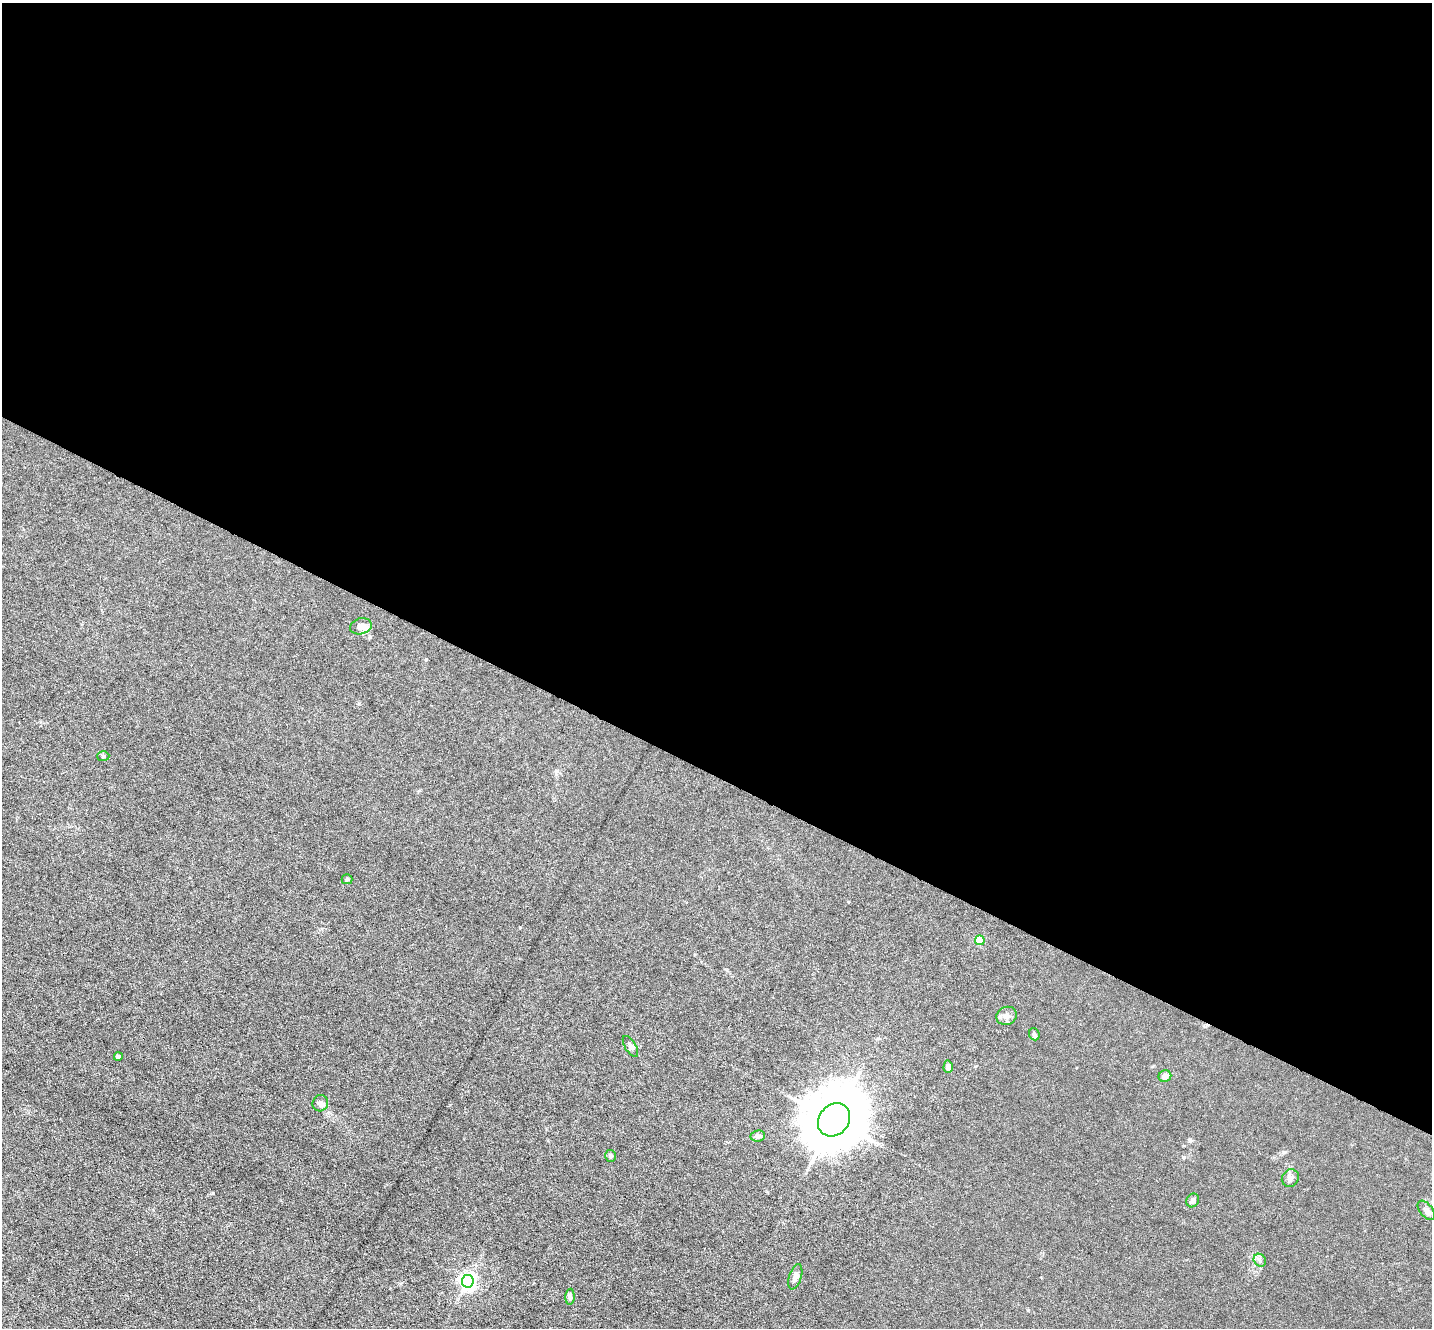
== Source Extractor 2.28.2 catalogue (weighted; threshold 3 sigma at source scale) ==
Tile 3 of 4 x 4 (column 3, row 1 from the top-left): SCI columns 2859-4288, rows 4261-5586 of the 5717 x 5729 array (HDU 1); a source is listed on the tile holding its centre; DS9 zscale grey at full resolution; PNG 1434 x 1330 px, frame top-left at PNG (2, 3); each listed source drawn as its Kron ellipse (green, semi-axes under 4 px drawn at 4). Shown black and unused: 58% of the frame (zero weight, under 3 of 6 exposures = <1% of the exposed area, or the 3 px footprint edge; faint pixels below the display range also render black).
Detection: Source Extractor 2.28.2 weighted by HDU 2 'WHT'; one run over the whole footprint, this tile lists its part. Background 0.0113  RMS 0.0037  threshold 0.015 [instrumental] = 3 sigma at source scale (4.09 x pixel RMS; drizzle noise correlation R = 1.36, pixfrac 0.8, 0.05/0.05 arcsec/px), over >= 5 px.
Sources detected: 22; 1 inside a brighter object's white glare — neither listed nor drawn; the other 21 listed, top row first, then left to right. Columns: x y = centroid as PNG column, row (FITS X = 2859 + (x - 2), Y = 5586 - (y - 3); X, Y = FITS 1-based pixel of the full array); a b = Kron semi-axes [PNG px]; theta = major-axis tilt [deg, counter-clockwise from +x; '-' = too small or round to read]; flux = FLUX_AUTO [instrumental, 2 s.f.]
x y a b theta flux
361 626 11 8 15 2.8
103 756 6 5 - 0.56
347 879 5 5 - 0.44
980 940 5 4 - 9.8
1007 1016 10 9 - 2
1034 1034 6 5 - 0.8
630 1046 12 5 -59 0.96
118 1056 4 4 - 0.9
948 1067 6 4 87 1.6
1165 1076 6 5 - 1.7
320 1103 8 7 - 1.1
834 1120 18 15 49 2100
758 1136 7 5 7 1.3
611 1156 6 5 - 0.77
1290 1178 9 8 - 1.4
1193 1200 7 6 - 0.97
1426 1210 11 6 -51 1.4
1260 1260 7 5 -49 0.89
795 1277 13 6 72 1.6
468 1281 6 6 - 120
570 1297 8 4 90 0.86
Unlisted compact peaks at least as high as the median listed source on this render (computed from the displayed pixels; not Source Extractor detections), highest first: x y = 213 1193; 520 927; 1184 1157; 1028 1310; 1284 1152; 359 704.